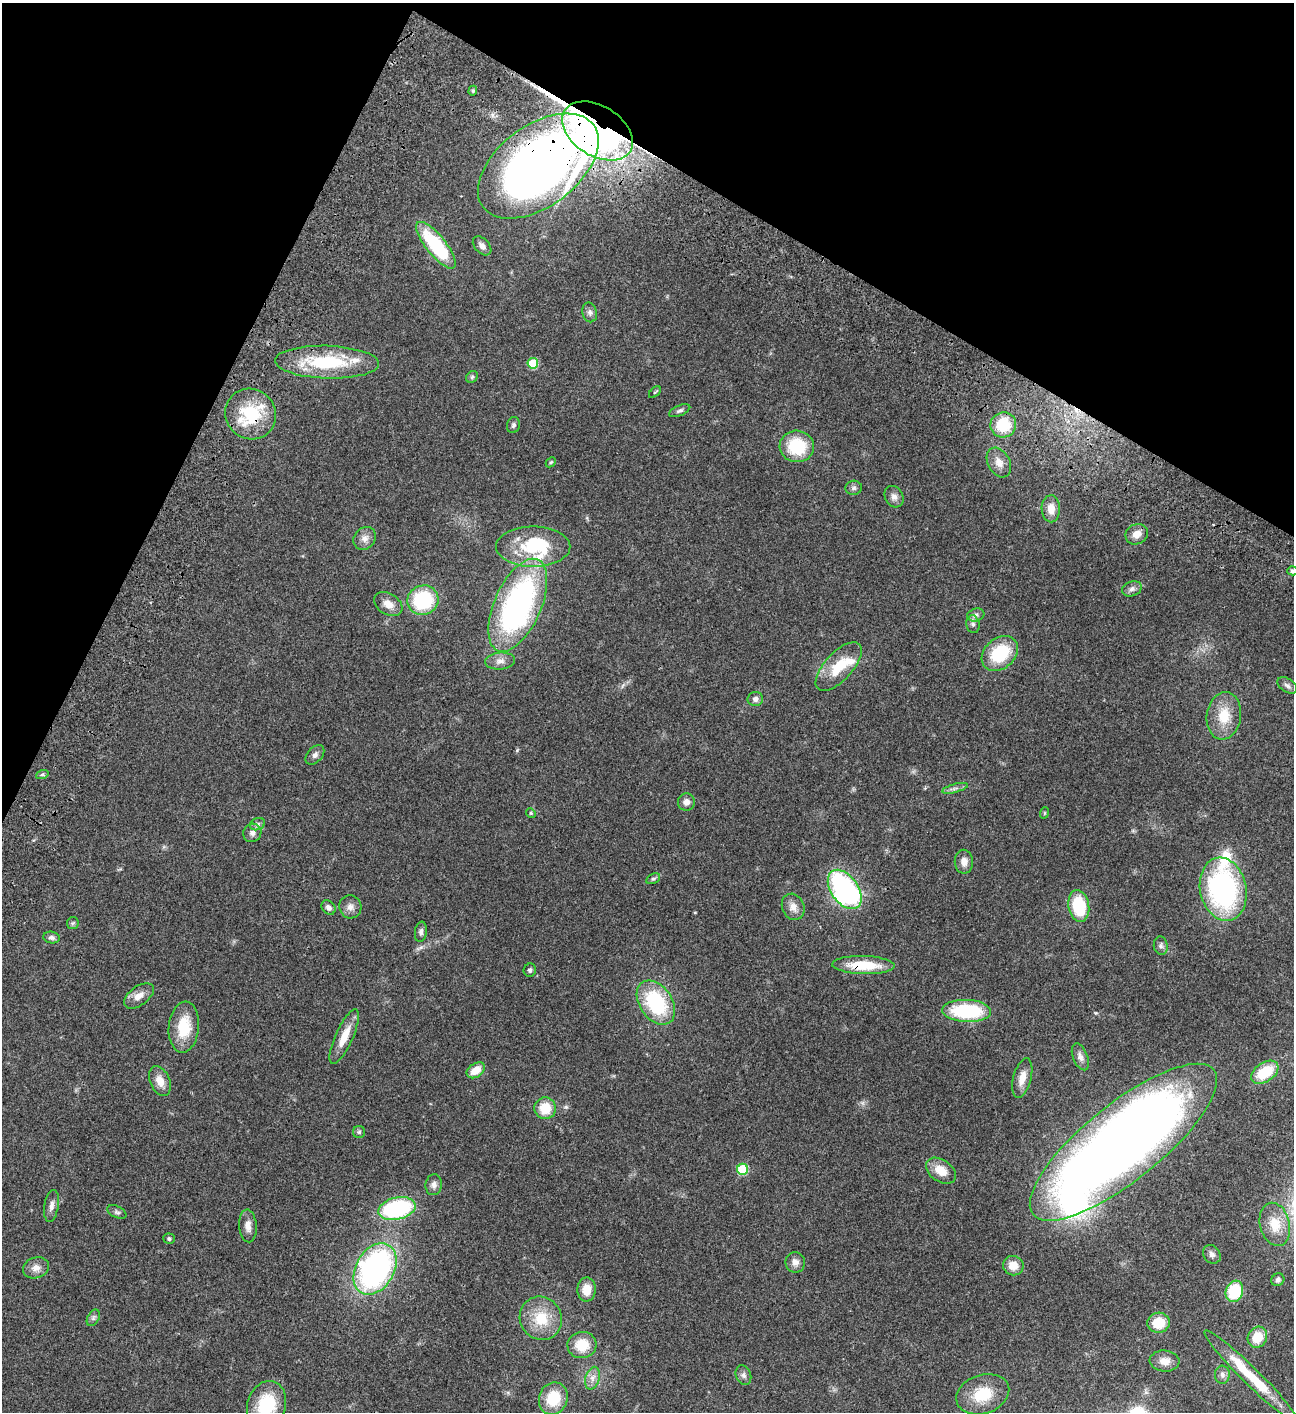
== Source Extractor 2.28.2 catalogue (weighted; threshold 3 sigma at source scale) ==
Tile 2 of 4 x 4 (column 2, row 1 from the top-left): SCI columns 1797-3088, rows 4432-5841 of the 6048 x 6047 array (HDU 1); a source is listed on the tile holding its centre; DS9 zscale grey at full resolution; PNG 1296 x 1414 px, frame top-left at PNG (2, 3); each listed source drawn as its Kron ellipse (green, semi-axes under 4 px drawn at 4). Shown black and unused: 22% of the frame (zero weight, under 3 of 4 exposures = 13% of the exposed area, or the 3 px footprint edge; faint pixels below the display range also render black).
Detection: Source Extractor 2.28.2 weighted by HDU 2 'WHT'; one run over the whole footprint, this tile lists its part. Background 0.0644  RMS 0.0059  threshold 0.0263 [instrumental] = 3 sigma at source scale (4.5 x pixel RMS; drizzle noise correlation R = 1.50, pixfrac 1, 0.05/0.05 arcsec/px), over >= 5 px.
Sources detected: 109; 2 inside a brighter object's white glare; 1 cosmic-ray / hot-pixel residue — neither listed nor drawn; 5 inside a brighter listed object's ellipse — not listed separately; the other 101 listed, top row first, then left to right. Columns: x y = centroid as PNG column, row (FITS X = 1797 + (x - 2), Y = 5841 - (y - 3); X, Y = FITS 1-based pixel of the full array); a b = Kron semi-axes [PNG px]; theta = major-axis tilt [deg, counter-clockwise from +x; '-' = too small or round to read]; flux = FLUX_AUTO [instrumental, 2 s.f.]
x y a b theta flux
473 91 5 4 - 0.82
597 131 39 25 -32 500
538 166 69 40 37 790
436 245 29 9 -51 45
482 246 11 7 -46 2.5
590 312 10 7 -76 2
327 362 52 16 -2 39
533 363 5 5 - 23
472 377 6 5 - 1
655 392 7 3 45 0.61
680 411 11 5 22 1.5
251 414 26 24 -43 28
513 425 8 6 73 1.3
1003 425 13 12 - 19
797 446 17 15 -4 24
551 462 6 4 43 0.77
999 462 16 11 -61 5.2
854 488 8 7 - 1.5
894 497 11 9 -62 2.9
1051 509 13 9 -89 5.1
1137 534 11 10 - 4.9
365 538 12 10 46 3.6
533 547 37 20 0 28
1292 571 5 4 - 1.2
1132 589 10 7 20 2.1
423 600 16 14 21 38
388 604 15 10 -32 5.8
518 605 50 23 66 150
976 615 9 6 17 1.8
973 624 9 6 -79 1.8
1000 653 20 15 41 26
500 661 15 8 6 3.5
839 667 30 14 47 18
1287 685 11 6 -33 2
755 699 8 7 - 2.5
1224 716 24 17 82 14
315 755 11 7 49 2.2
42 775 6 4 19 0.87
955 788 13 3 15 1.7
686 802 8 8 - 3.3
531 813 5 4 - 0.72
1044 813 6 3 71 0.55
257 824 8 6 21 1.4
252 833 9 9 - 2.4
964 862 12 9 -89 4.1
653 879 7 5 27 1.1
845 889 22 13 -55 130
1223 889 32 23 -78 100
1079 906 16 10 -80 26
328 907 8 6 -46 2
350 907 12 11 - 3.5
793 907 13 11 -66 4.6
73 923 6 6 - 0.91
421 932 10 6 81 1.8
52 938 8 5 -9 1.8
1161 946 9 7 -80 1.8
863 965 31 9 -2 19
530 970 6 6 - 1.3
139 996 17 9 36 5.2
656 1003 24 16 -56 42
967 1011 24 11 -2 42
184 1027 25 15 84 18
344 1037 30 8 65 9.2
1080 1057 14 7 -68 2.9
476 1070 10 6 35 7.1
1265 1072 15 9 34 17
1022 1078 20 9 75 6.1
160 1081 15 10 -67 5.7
545 1108 11 11 - 12
359 1132 6 6 - 1.1
1123 1142 116 38 39 770
742 1169 5 5 - 27
941 1171 16 11 -34 8.6
434 1185 10 8 83 2.5
51 1206 16 7 80 3
397 1209 19 11 13 63
117 1212 10 5 -26 1.4
1275 1224 22 15 -76 11
248 1226 16 9 -86 4.2
169 1239 6 5 - 1
1212 1254 10 8 -51 2.2
795 1262 10 9 - 3.2
1013 1266 10 9 - 6.2
36 1268 13 10 15 4.1
375 1269 27 19 60 150
1278 1280 7 6 - 1.5
587 1289 12 9 87 8.3
1234 1291 11 8 70 24
93 1318 9 5 61 1.5
541 1318 22 21 - 18
1159 1323 11 10 - 11
1257 1337 11 9 63 10
582 1345 14 13 - 14
1165 1361 15 10 -4 4.7
743 1375 10 7 -68 2
1222 1375 9 7 88 2
1251 1376 64 8 -45 23
592 1378 11 7 74 3.2
983 1394 27 19 18 18
553 1398 16 14 70 17
266 1405 24 19 72 26
Overlapping masked pixels (flux is a lower limit): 4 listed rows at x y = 597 131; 538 166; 251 414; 863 965
Isophote crosses this tile's border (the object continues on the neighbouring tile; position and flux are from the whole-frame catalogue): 2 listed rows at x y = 1292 571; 266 1405